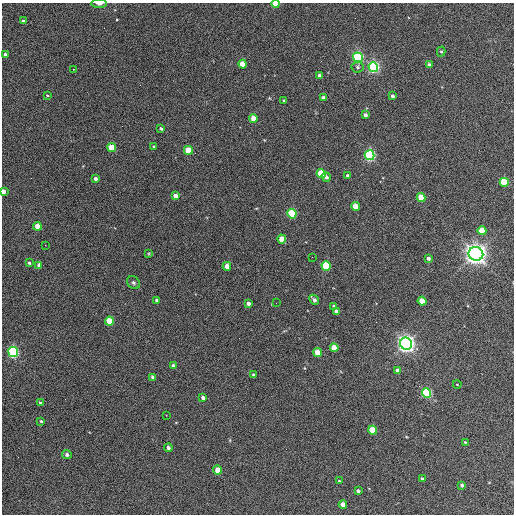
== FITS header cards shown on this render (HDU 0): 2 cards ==
NAXIS1  =                  512 / Axis length
NAXIS2  =                  512 / Axis length

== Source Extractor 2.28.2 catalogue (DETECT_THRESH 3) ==
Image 512 x 512 px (HDU 0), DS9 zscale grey, 1 PNG px = 1 image px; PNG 516 x 516 px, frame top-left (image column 1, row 512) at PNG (2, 3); each listed source drawn as its Kron ellipse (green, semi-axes under 4 px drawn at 4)
Background 338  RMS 20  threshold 60.1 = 3 sigma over >= 5 px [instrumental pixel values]
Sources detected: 78; all 78 listed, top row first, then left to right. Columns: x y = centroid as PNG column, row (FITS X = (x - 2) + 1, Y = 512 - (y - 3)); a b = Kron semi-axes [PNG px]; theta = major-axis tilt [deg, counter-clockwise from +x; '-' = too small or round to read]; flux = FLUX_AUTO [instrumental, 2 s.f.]
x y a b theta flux
99 4 7 3 0 4.2e+03
276 4 4 3 - 2.5e+04
23 21 4 4 - 2.9e+03
441 52 5 4 - 1.9e+03
5 55 4 3 - 3.8e+03
358 57 5 4 - 2.5e+05
243 64 4 4 - 2.7e+04
429 65 4 3 - 4.6e+03
358 67 6 5 - 2.8e+03
373 67 5 5 - 3.3e+05
74 69 2 2 - 1.1e+03
319 76 4 3 - 6.6e+03
47 95 3 3 - 1.2e+03
392 96 4 3 - 3.7e+03
323 98 4 3 - 4.8e+03
284 101 3 3 - 2.3e+03
365 115 4 3 - 4.4e+03
253 118 4 4 - 1.8e+04
161 129 3 3 - 2.7e+03
154 146 3 2 - 1.6e+03
112 148 4 4 - 4.1e+04
188 150 4 4 - 3.5e+04
370 155 5 4 - 3.0e+05
321 174 4 4 - 5.6e+04
348 176 4 3 - 3.9e+03
326 177 5 4 - 3.7e+03
95 179 3 3 - 4.0e+03
504 182 4 4 - 6.7e+04
3 191 4 3 - 9.7e+03
175 196 4 4 - 8.6e+03
421 197 4 4 - 3.3e+04
355 206 4 4 - 2.5e+04
292 214 5 4 - 1.1e+05
37 226 4 4 - 1.9e+04
482 231 4 4 - 4.3e+04
282 239 4 4 - 2.1e+04
45 245 2 2 - 8.6e+02
149 254 4 3 - 1.4e+03
476 254 7 6 - 1.2e+06
312 257 2 2 - 7.2e+02
428 258 4 4 - 3.8e+03
29 263 3 3 - 1.8e+03
39 265 4 4 - 5.4e+03
227 266 4 4 - 1.4e+04
326 266 4 4 - 1.1e+05
133 283 7 5 -44 3.0e+03
157 300 3 3 - 3.0e+03
314 300 5 3 - 5.0e+03
422 301 4 4 - 2.8e+04
248 303 4 4 - 5.7e+03
276 303 2 2 - 6.6e+02
334 306 4 3 - 2.2e+03
336 311 4 3 - 5.9e+03
109 321 4 4 - 4.0e+04
406 344 6 6 - 8.2e+05
334 348 4 4 - 2.9e+04
13 352 5 5 - 2.5e+05
318 353 4 4 - 3.8e+04
173 366 4 3 - 5.3e+03
398 371 4 4 - 9.5e+03
253 375 3 3 - 2.2e+03
153 377 4 3 - 4.1e+03
457 384 4 2 - 6.9e+02
426 393 5 4 - 1.8e+05
203 398 4 3 - 5.1e+03
40 403 3 3 - 1.9e+03
166 415 3 2 - 2.7e+03
41 421 4 4 - 1.7e+03
373 430 4 4 - 4.5e+04
465 442 3 3 - 1.2e+03
168 448 4 4 - 3.9e+03
67 454 5 4 - 4.0e+03
218 470 4 4 - 2.6e+04
422 479 3 3 - 2.4e+03
339 481 4 3 - 1.5e+03
462 485 4 3 - 3.4e+03
358 491 3 3 - 3.1e+03
343 504 4 4 - 1.3e+04
At the frame edge (FLAGS 8, measured only in part): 3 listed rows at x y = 99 4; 276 4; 3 191